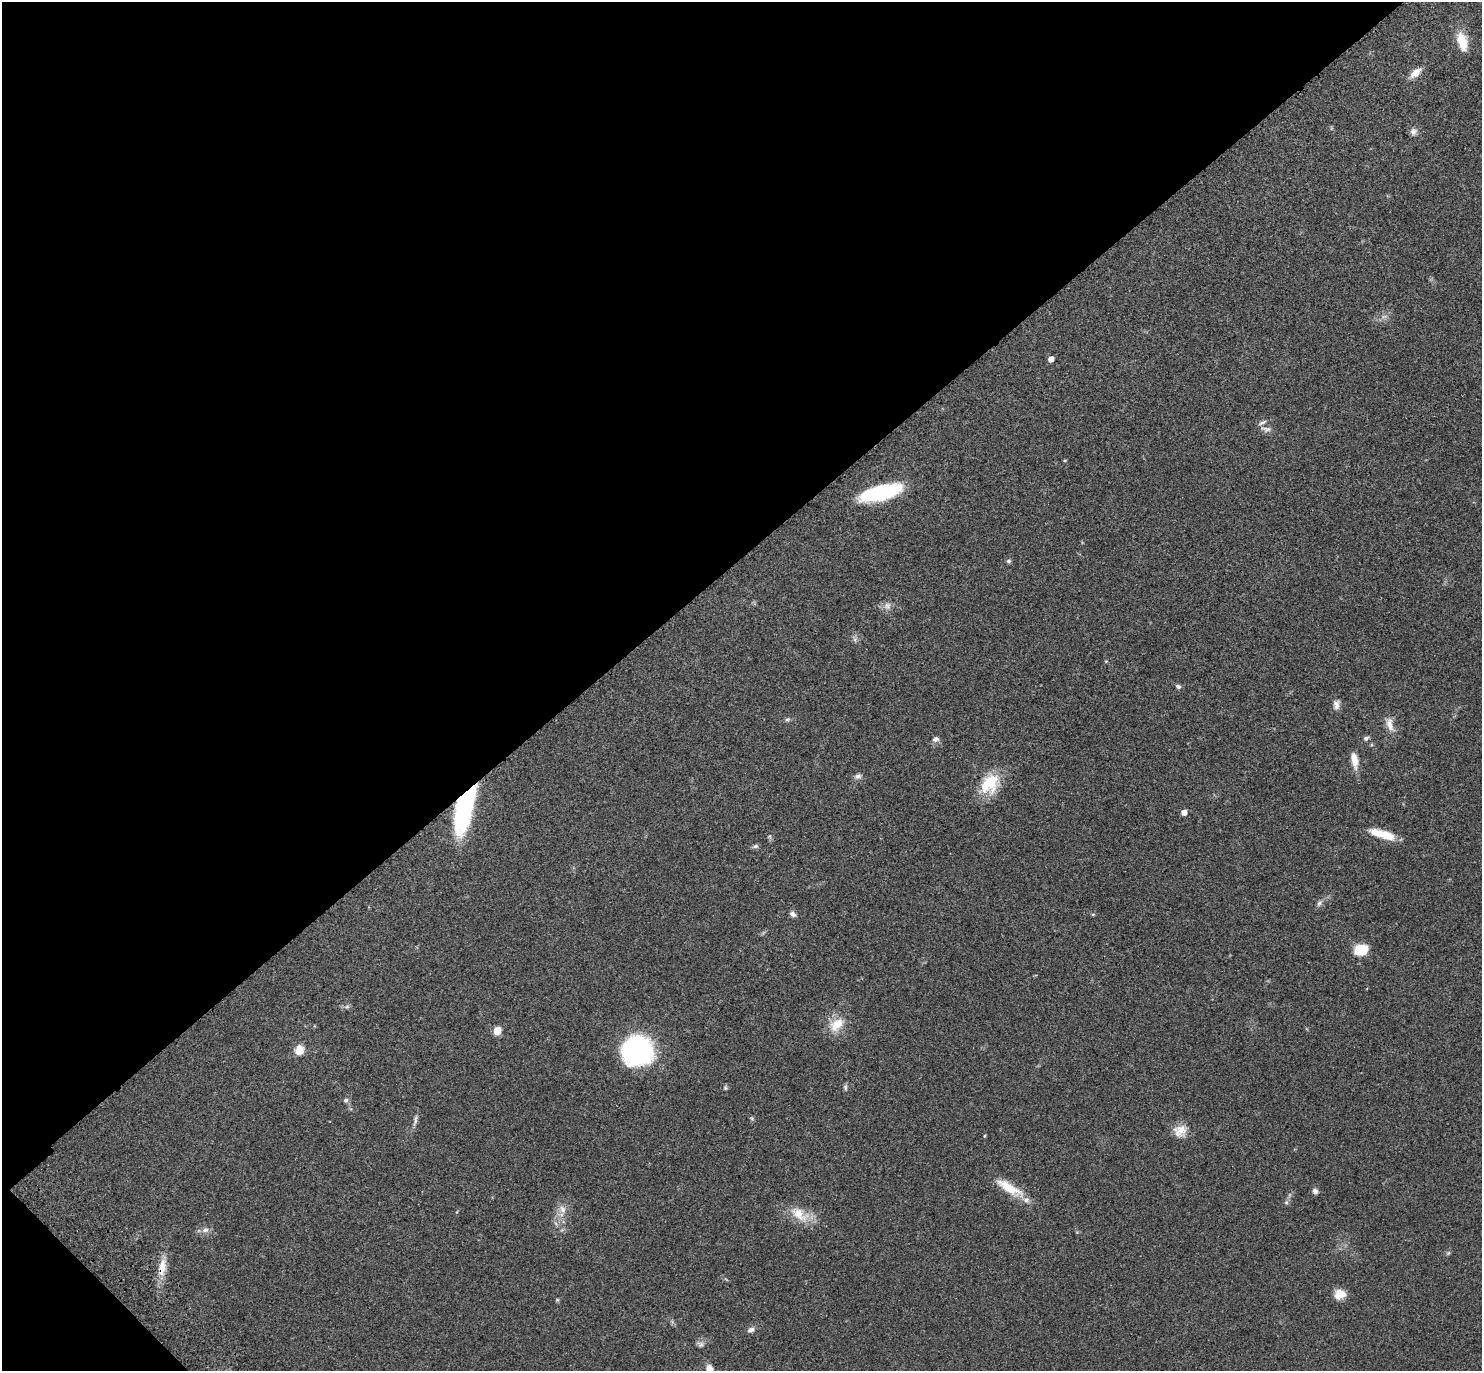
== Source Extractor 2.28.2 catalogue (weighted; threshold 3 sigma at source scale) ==
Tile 5 of 4 x 4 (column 1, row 2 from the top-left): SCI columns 101-1580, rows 3010-4378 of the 6141 x 6133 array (HDU 1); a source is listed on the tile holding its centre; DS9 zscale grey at full resolution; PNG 1484 x 1373 px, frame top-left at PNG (2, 2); no overlay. Shown black and unused: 42% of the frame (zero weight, under 3 of 4 exposures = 6% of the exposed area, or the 3 px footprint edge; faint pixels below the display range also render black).
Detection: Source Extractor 2.28.2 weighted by HDU 2 'WHT'; one run over the whole footprint, this tile lists its part. Background 0.0512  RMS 0.0054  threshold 0.0244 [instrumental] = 3 sigma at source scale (4.5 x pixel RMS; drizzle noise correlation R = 1.50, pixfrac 1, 0.05/0.05 arcsec/px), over >= 5 px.
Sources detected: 54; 1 too faint to see at this stretch — not listed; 2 inside a brighter listed object's ellipse — not listed separately; the other 51 listed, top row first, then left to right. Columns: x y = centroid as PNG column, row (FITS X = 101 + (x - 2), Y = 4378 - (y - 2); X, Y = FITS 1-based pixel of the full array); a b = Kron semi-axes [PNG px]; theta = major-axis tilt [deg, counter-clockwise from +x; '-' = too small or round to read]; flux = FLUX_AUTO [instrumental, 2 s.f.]
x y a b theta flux
1462 42 24 11 -73 10
1415 73 15 8 38 4.9
1413 132 9 8 - 2.1
1051 359 4 4 - 4.4
1266 429 15 7 -5 2.4
1065 460 5 3 - 0.43
881 492 39 13 15 44
1009 561 6 5 - 0.91
887 606 10 10 - 2.9
855 639 7 4 73 1.1
1178 686 7 5 -21 1.3
1336 705 13 8 89 2.8
787 719 8 4 8 1
1390 724 21 9 -72 4.7
1366 738 7 5 29 1.2
936 739 10 7 22 1.7
1354 760 20 8 -80 5.5
858 776 10 7 16 1.7
989 784 27 20 54 19
465 807 46 14 75 85
1184 812 5 4 - 3.8
1383 834 30 8 -17 12
755 846 9 5 17 1.2
1319 903 9 5 53 1.5
793 914 9 6 -34 1.6
1093 914 5 3 - 0.52
1361 950 12 9 17 15
347 1007 7 4 2 1
837 1024 24 15 43 9.6
497 1031 5 5 - 13
299 1050 10 9 - 6.5
638 1050 27 24 -1 100
845 1087 9 5 -85 1.1
725 1088 6 5 - 0.84
346 1100 6 6 - 1.3
415 1120 17 4 81 2
1180 1131 18 16 14 6.6
984 1136 4 4 - 0.54
1009 1188 37 11 -30 13
1315 1191 8 6 -45 1.7
1286 1202 6 4 -46 0.84
562 1209 12 8 -70 3.6
799 1214 31 16 -33 12
205 1230 10 7 18 2.2
1448 1253 6 4 45 0.75
162 1267 28 9 81 8.3
1340 1294 13 11 13 5.7
557 1300 5 4 - 0.59
751 1329 9 6 19 2.2
700 1344 9 7 -24 1.7
710 1369 12 8 -55 3.9
Overlapping masked pixels (flux is a lower limit): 2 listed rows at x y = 465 807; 162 1267
Isophote crosses this tile's border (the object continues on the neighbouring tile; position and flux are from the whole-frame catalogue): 1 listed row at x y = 710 1369